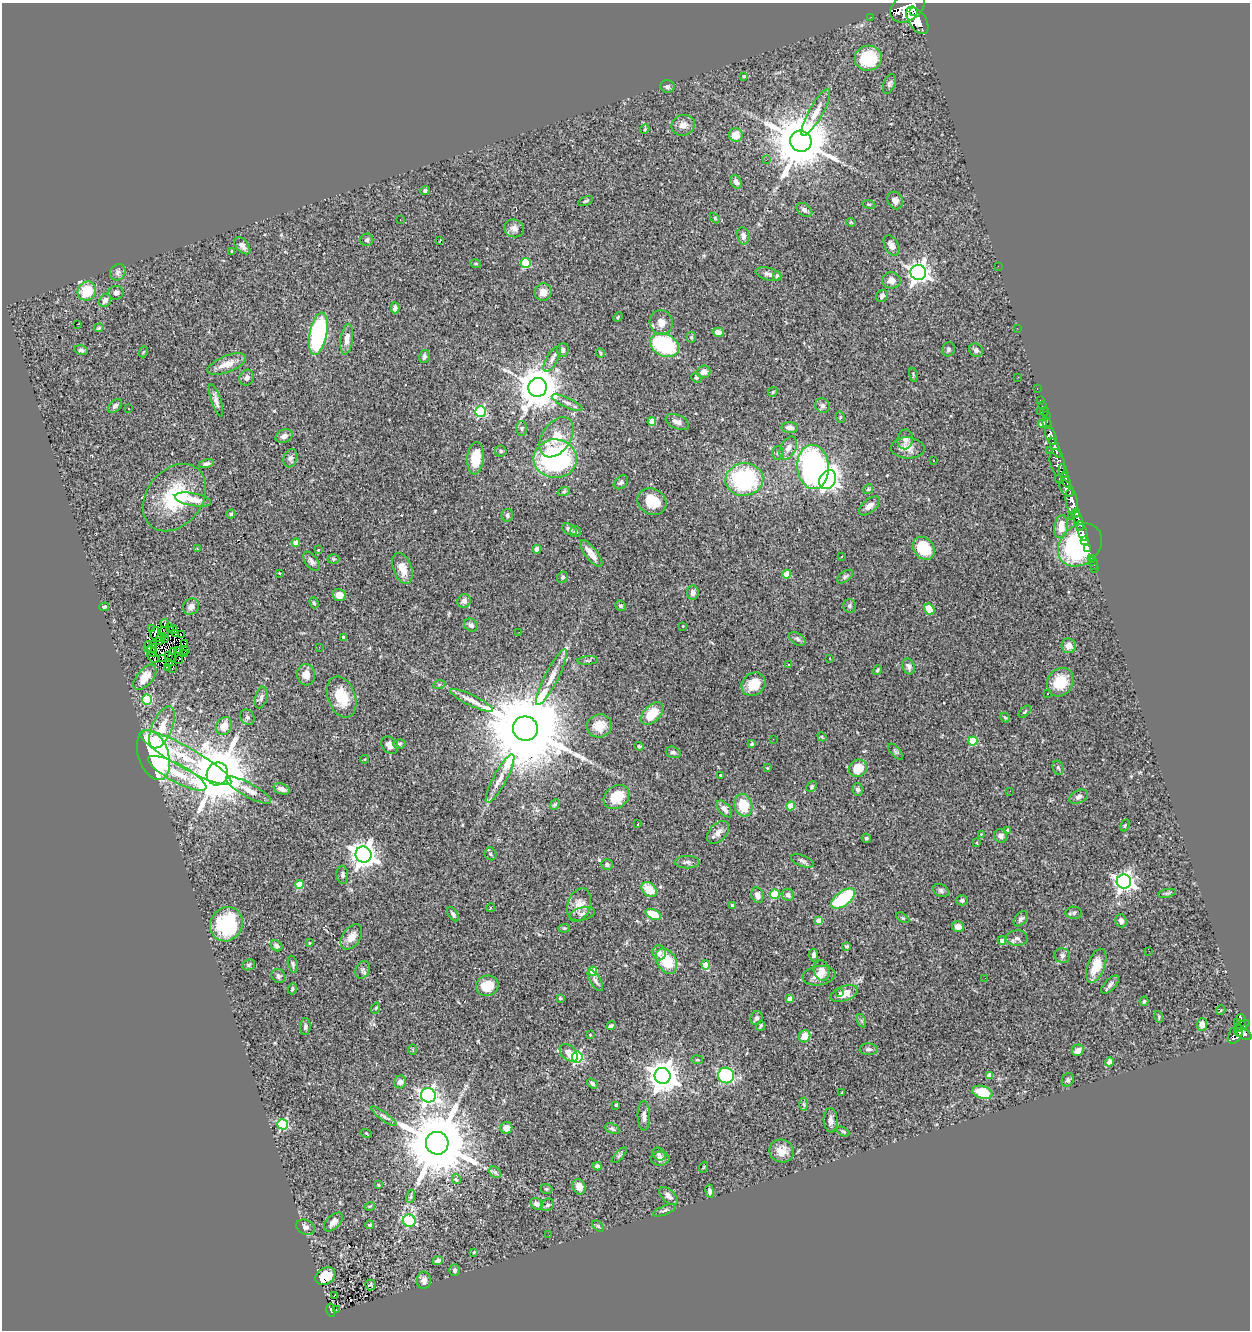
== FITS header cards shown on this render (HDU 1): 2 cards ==
NAXIS1  =                 1248
NAXIS2  =                 1328

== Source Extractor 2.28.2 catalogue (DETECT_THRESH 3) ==
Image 1248 x 1328 px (HDU 1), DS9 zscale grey, 1 PNG px = 1 image px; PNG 1252 x 1332 px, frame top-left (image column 1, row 1328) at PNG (2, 3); each listed source drawn as its Kron ellipse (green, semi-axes under 4 px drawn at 4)
Background 0.729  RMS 0.066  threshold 0.199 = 3 sigma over >= 5 px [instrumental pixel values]
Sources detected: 395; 3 with non-positive FLUX_AUTO (blend fragments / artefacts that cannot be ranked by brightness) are neither listed nor drawn; the other 392 listed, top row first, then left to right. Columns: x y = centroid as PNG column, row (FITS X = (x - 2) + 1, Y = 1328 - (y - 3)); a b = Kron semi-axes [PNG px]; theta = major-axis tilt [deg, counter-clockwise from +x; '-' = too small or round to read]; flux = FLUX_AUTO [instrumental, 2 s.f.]
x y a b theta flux
907 7 19 13 35 5400
914 12 2 2 - 6100
871 17 2 2 - 8.1
917 20 15 8 -57 3700
868 58 13 12 - 170
744 76 4 4 - 4.1
889 84 10 5 68 11
667 86 7 6 - 11
816 112 27 7 61 53
683 125 12 10 20 33
645 129 5 4 - 4.3
736 135 7 6 - 57
801 141 11 10 - 32000
766 160 2 2 - 21
736 182 7 5 -59 19
425 190 4 4 - 9.3
895 200 9 7 -65 21
585 201 8 3 23 6.8
869 204 6 3 -9 4.9
804 210 9 6 -36 13
715 218 6 3 -46 4.4
400 219 3 2 - 4
851 222 4 4 - 4.2
514 228 10 9 - 25
743 236 8 6 -79 20
367 240 6 6 - 11
440 240 3 2 - 3.1
892 245 11 7 -61 23
242 246 10 6 -49 25
232 251 3 3 - 3.4
526 263 5 5 - 200
476 264 5 3 - 4.8
998 266 3 2 - 3.9
118 272 8 7 - 15
918 272 8 7 - 2500
768 274 13 6 -14 20
777 276 4 4 - 14
891 280 9 8 - 29
87 291 10 9 - 110
543 292 9 8 - 37
116 293 7 7 - 16
882 296 6 5 - 12
105 300 7 5 55 26
395 308 5 4 - 18
618 317 5 3 - 3.8
661 322 12 11 - 40
77 324 3 2 - 40
99 328 5 4 - 5
1017 328 2 2 - 27
718 332 5 4 - 26
318 334 21 8 78 650
691 337 5 5 - 6
347 339 15 6 82 30
664 345 15 11 -28 410
948 349 7 6 - 10
81 350 7 5 -14 11
563 350 7 6 - 16
976 350 7 6 - 12
143 352 5 3 - 3.7
601 353 5 4 - 5.2
424 356 6 5 - 12
552 359 14 6 59 21
227 364 20 8 22 54
704 372 6 6 - 30
913 375 7 3 -78 5.6
1018 377 2 2 - 2.3
247 378 8 7 - 15
696 378 5 4 - 5.4
538 387 9 9 - 15000
1037 389 3 2 - 17
773 392 5 4 - 5.5
216 400 17 5 -72 22
1040 400 2 2 - 9.2
567 403 16 5 -24 19
115 406 8 5 45 12
822 406 8 7 - 16
1042 406 2 2 - 12
128 409 3 2 - 3.2
1040 411 3 2 - 52
481 412 5 5 - 360
1044 412 4 3 - 9.8
1046 416 2 2 - 9.5
840 417 6 4 -74 4.8
652 422 4 4 - 95
677 422 12 6 -23 24
1047 423 6 2 -62 77
1042 424 4 3 - 70
790 427 8 5 -3 22
522 428 7 5 -89 9.2
1051 435 10 5 -71 1200
284 436 9 6 21 20
556 437 22 14 56 88
905 439 10 8 81 24
788 448 12 7 64 30
908 448 17 10 -3 46
1055 448 10 4 -68 1200
1049 450 3 2 - 8.3
501 451 6 5 - 9.1
778 453 7 6 - 9.5
290 458 9 7 71 15
475 458 16 8 85 110
555 459 21 19 -1 730
933 461 3 3 - 18
1057 463 14 7 -80 680
206 464 8 4 13 13
813 467 22 16 -86 880
1063 471 7 4 -83 410
744 479 19 16 4 530
1059 479 5 3 - 100
827 480 10 8 55 1600
1066 480 8 3 -75 320
621 482 8 6 42 10
1067 488 9 6 -50 710
868 489 5 4 - 5.5
564 491 6 4 19 6.8
174 498 37 27 52 300
193 499 18 6 -11 55
1072 501 13 6 -82 2400
652 502 15 12 -27 85
869 506 12 6 41 28
1076 513 5 3 - 460
231 514 4 4 - 6.1
507 515 6 5 - 13
1071 516 2 2 - 9
1078 521 10 4 -73 1000
1061 527 11 7 81 59
569 529 8 5 -32 16
576 531 6 5 - 10
1082 531 10 4 -73 400
1085 540 3 2 - 510
296 543 4 4 - 27
1080 545 24 19 41 640
924 548 12 10 -51 150
1088 548 3 3 - 89
197 549 3 3 - 7.2
537 549 4 4 - 43
318 550 4 3 - 3
591 553 16 6 -52 42
842 556 3 2 - 6.7
1091 558 3 2 - 13
333 559 6 5 - 5.8
311 561 11 6 -52 18
1094 563 7 3 -74 7
402 568 16 9 -69 59
1095 569 3 2 - 7.9
279 573 4 3 - 3.4
787 574 4 4 - 85
563 577 6 5 - 8.8
845 577 9 5 37 11
693 592 7 6 - 22
339 595 6 6 - 35
464 601 7 6 - 20
314 603 6 4 -71 7.2
620 606 5 5 - 9.4
850 606 7 6 - 10
104 607 5 4 - 7.2
191 607 9 7 46 21
929 609 6 4 -59 75
165 623 4 2 - 5.2
471 625 7 6 - 15
683 626 3 2 - 2.7
170 627 3 2 - 4.8
151 629 3 2 - 5
173 629 5 2 - 0.69
164 632 5 2 - 3.5
519 632 3 2 - 4.2
155 633 6 2 76 2.5
175 633 2 2 - 2.8
181 634 4 2 - 3.8
161 637 5 3 - 1.2
344 637 3 3 - 11
164 638 2 2 - 6
797 639 9 5 -33 12
160 642 4 2 - 3.7
185 643 2 2 - 4.4
153 645 4 2 - 1.7
148 646 5 2 - 6.4
1069 646 7 7 - 33
319 647 2 2 - 2.2
152 648 4 2 - 3.5
178 650 3 2 - 3.6
185 651 3 2 - 7
152 652 6 2 -42 4
174 652 4 2 - 2.7
185 654 4 2 - 5.1
169 656 2 2 - 2.3
153 658 6 4 -35 10
162 658 4 2 - 1.8
171 658 2 2 - 2.8
830 658 3 2 - 2.4
179 659 5 2 - 3
588 660 10 4 5 7.4
169 663 4 2 - 4.1
788 664 3 2 - 3.8
909 666 8 6 -70 14
167 667 3 3 - 4.8
172 669 3 2 - 5.3
877 670 5 3 - 6.7
306 675 11 9 -84 40
145 677 15 8 49 53
551 677 31 6 63 56
1060 682 15 12 56 110
754 684 13 11 39 75
439 685 6 4 20 5.4
1048 693 3 2 - 15
261 697 11 6 76 13
342 697 21 13 -70 120
147 700 5 5 - 240
472 700 23 5 -26 35
1025 712 7 4 46 7
652 713 13 8 45 110
247 717 8 6 -61 12
1005 718 5 4 - 5
224 726 9 7 63 54
599 726 12 11 - 66
162 727 22 10 66 80
525 728 12 12 - 92000
822 737 5 3 - 4
773 739 2 2 - 2
973 741 4 4 - 170
399 744 6 4 15 7.9
752 744 4 4 - 8.3
390 745 10 7 -45 21
639 746 4 4 - 4.8
673 752 7 5 -17 12
895 752 10 4 -48 8.3
153 755 26 15 -71 1600
186 758 52 10 -29 150
365 759 4 3 - 3.2
767 768 4 3 - 3.9
858 768 9 8 - 85
1058 768 7 5 -67 9.5
177 773 33 9 -28 95
217 774 11 10 - 32000
720 775 3 2 - 3.6
500 779 27 6 62 51
812 787 6 4 49 7.8
282 789 8 5 -19 22
858 789 6 5 - 11
249 790 25 7 -28 48
1010 791 2 2 - 3.1
616 797 14 11 38 130
1079 797 10 6 27 15
555 805 6 4 48 6.1
743 805 11 9 -72 110
791 806 4 4 - 93
724 809 10 5 -50 21
638 824 3 3 - 32
1125 825 6 3 63 5
1007 831 4 4 - 23
718 832 13 8 49 28
981 834 3 3 - 3.2
1001 836 7 6 - 24
866 838 5 4 - 7.7
977 843 3 2 - 3.8
491 854 6 6 - 13
363 855 8 8 - 4300
802 861 12 5 -21 13
687 862 12 6 0 16
607 864 6 5 - 9.9
342 875 9 6 -85 13
1124 882 7 7 - 1900
299 884 4 4 - 100
649 890 9 6 -43 86
941 891 8 6 -27 13
1167 893 9 3 13 7.4
775 894 5 4 - 230
757 895 8 6 -77 22
788 895 6 6 - 18
843 899 14 7 36 290
962 900 6 5 - 10
579 905 17 11 71 52
732 905 4 3 - 8.4
491 908 4 4 - 6.1
1074 913 8 6 -1 12
453 914 8 4 -57 11
582 914 13 6 12 18
653 914 8 5 -25 110
903 918 7 4 -31 5.6
1021 919 8 5 49 13
819 920 4 4 - 57
1121 921 6 5 - 19
226 924 17 16 - 300
958 927 6 5 - 26
564 928 6 4 6 5.9
351 937 14 9 55 40
1017 938 11 8 1 16
1002 940 4 4 - 26
309 943 3 3 - 3.2
276 946 6 5 - 16
847 946 4 3 - 7.4
1149 951 2 2 - 1.7
659 953 7 6 - 22
814 955 6 4 -88 13
1062 955 8 7 - 13
666 961 13 9 -60 140
293 964 9 4 -76 9.9
249 965 7 5 23 7.7
706 965 5 4 - 79
1096 966 18 8 70 86
362 970 9 6 62 12
822 970 10 7 -77 38
593 971 4 4 - 94
279 976 7 6 - 11
819 976 16 9 8 43
985 978 2 2 - 2.5
595 981 12 5 -58 17
1110 984 11 5 47 16
487 986 11 10 - 89
292 989 5 4 - 6.8
839 992 3 2 - 7.1
844 993 14 7 20 58
560 998 4 3 - 4.4
790 999 4 4 - 32
1144 1001 5 3 - 6.1
376 1008 5 3 - 4.5
1221 1010 5 4 - 5.7
1159 1017 6 3 -74 5.3
756 1018 7 6 - 12
1241 1020 6 3 -73 150
862 1021 7 4 -71 8.5
1237 1022 3 2 - 5.1
1202 1024 6 5 - 32
611 1026 5 3 - 8.9
761 1026 5 3 - 5.6
1242 1026 8 4 32 280
305 1027 8 5 84 11
1239 1032 4 2 - 220
1235 1034 10 6 59 370
1244 1034 8 5 -29 360
590 1035 4 3 - 3.5
805 1036 6 5 - 59
869 1049 9 6 -1 14
413 1050 5 3 - 3.2
1078 1050 6 5 - 28
569 1053 10 7 -45 38
577 1057 6 5 - 510
697 1060 6 3 -8 4.8
1110 1062 4 4 - 32
726 1075 8 7 - 360
989 1075 4 3 - 25
663 1076 8 8 - 7400
1068 1080 7 5 58 9.1
400 1082 6 6 - 19
592 1084 6 4 -35 10
842 1092 4 2 - 3.1
982 1092 10 6 -17 120
428 1095 7 7 - 1400
804 1104 6 4 -87 7.6
616 1105 3 3 - 5.1
384 1116 16 4 -36 14
644 1116 15 6 -89 23
831 1120 12 7 -87 24
283 1124 5 5 - 360
506 1128 6 6 - 28
612 1129 8 5 -23 11
843 1132 7 3 -26 6.1
366 1133 6 3 -19 3.9
437 1143 11 11 - 51000
782 1151 12 11 - 43
659 1154 7 6 - 11
619 1155 10 4 47 7.5
660 1159 9 7 3 18
597 1166 4 4 - 15
704 1167 5 3 - 3.8
495 1172 6 5 - 9.1
456 1179 5 4 - 13
378 1185 3 2 - 4.7
579 1187 8 6 -69 31
546 1189 6 4 -18 5.9
710 1191 7 3 -81 14
411 1196 7 4 73 8.9
669 1196 11 6 -42 21
537 1204 7 5 -37 20
547 1205 7 6 - 9.4
370 1206 5 3 - 3.9
664 1210 12 4 22 11
409 1221 6 6 - 370
333 1222 11 6 45 26
369 1225 4 3 - 6.4
598 1226 7 4 -44 5.6
306 1227 9 7 -28 19
549 1235 2 2 - 3
474 1252 3 2 - 3.3
438 1261 5 4 - 16
455 1270 6 5 - 9.5
325 1276 11 8 32 67
424 1280 9 7 -90 22
370 1285 5 5 - 5.9
334 1295 3 2 - 5.9
331 1310 7 4 -79 81
336 1310 3 2 - 11
At the frame edge (FLAGS 8, measured only in part): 1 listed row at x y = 907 7
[3 non-positive-flux detections neither listed nor drawn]